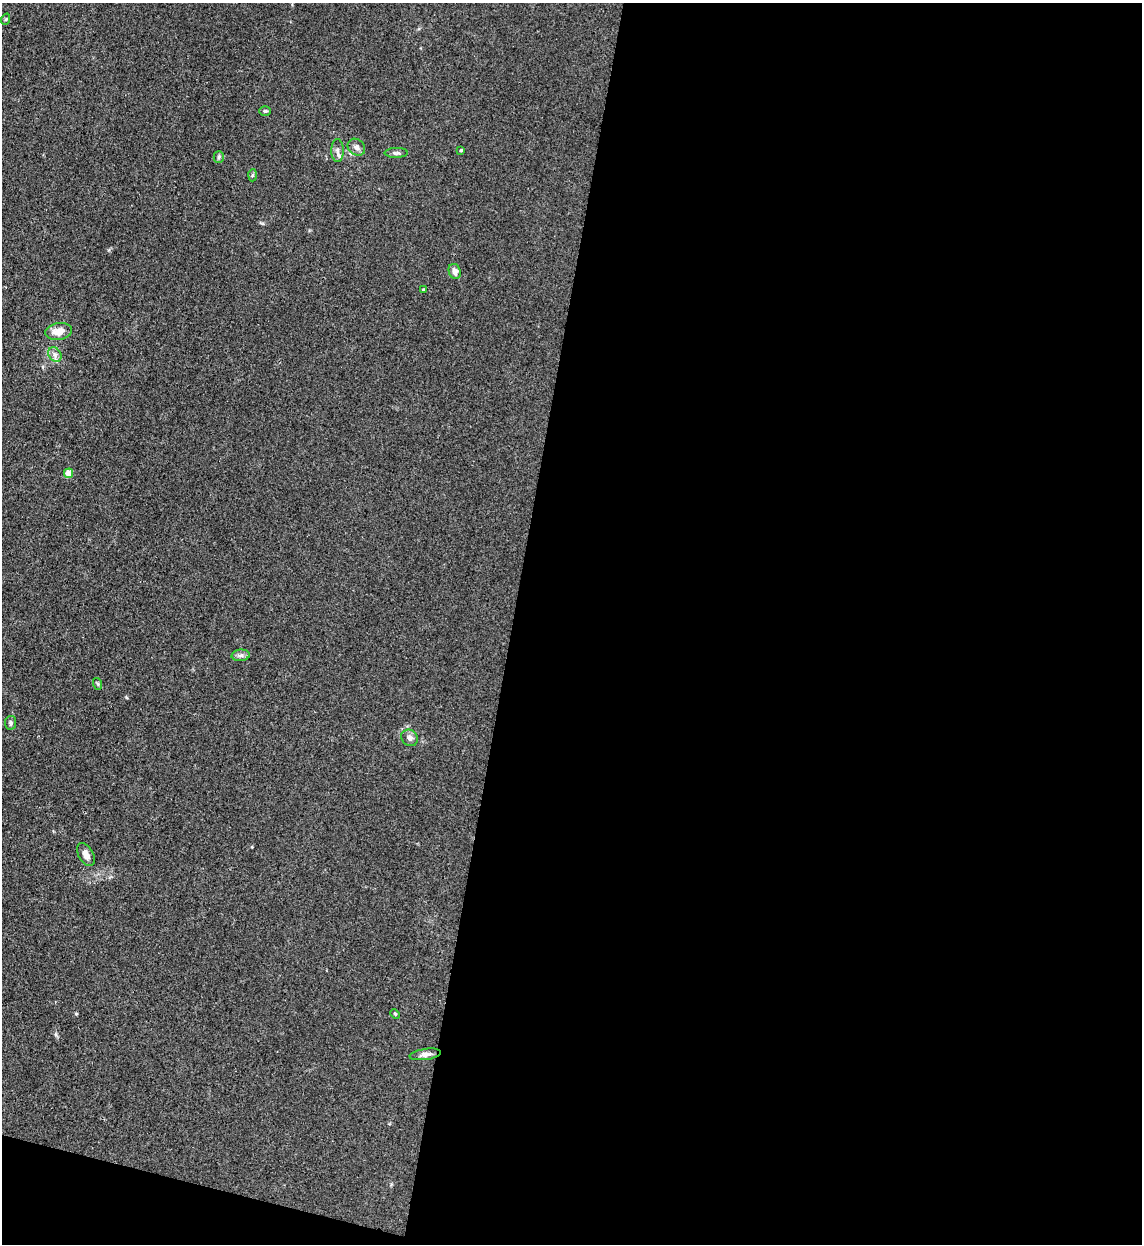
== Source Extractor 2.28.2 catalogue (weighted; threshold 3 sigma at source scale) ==
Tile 16 of 4 x 4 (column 4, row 4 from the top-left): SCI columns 3751-4890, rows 23-1264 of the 5101 x 5010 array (HDU 1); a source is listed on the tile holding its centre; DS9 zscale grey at full resolution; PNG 1144 x 1246 px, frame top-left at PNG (2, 3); each listed source drawn as its Kron ellipse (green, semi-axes under 4 px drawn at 4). Shown black and unused: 57% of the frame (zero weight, under 3 of 4 exposures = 7% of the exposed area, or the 3 px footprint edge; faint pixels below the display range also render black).
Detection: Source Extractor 2.28.2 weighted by HDU 2 'WHT'; one run over the whole footprint, this tile lists its part. Background 0.0807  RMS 0.011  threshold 0.0478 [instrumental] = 3 sigma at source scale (4.5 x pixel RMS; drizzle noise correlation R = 1.50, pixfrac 1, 0.05/0.05 arcsec/px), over >= 5 px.
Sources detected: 20; all 20 listed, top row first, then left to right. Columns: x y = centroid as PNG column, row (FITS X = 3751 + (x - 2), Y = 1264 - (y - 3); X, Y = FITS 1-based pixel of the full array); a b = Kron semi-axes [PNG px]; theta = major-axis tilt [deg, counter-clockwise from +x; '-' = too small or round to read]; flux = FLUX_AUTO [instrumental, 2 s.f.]
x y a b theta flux
6 19 6 3 71 1.2
265 111 6 5 - 1.8
356 147 9 7 -40 4.3
337 150 11 6 -89 4.4
461 150 3 3 - 1.3
396 153 11 5 1 2.8
219 157 5 5 - 1.6
252 175 6 4 87 1.4
455 271 8 6 -70 5.6
424 290 3 3 - 1.3
59 331 13 8 8 12
55 355 8 6 -56 3.8
68 473 4 4 - 18
241 655 9 5 6 3.2
98 684 6 4 -72 1.4
10 723 7 5 82 2.2
410 738 9 7 -43 3.9
86 854 12 7 -61 6.5
395 1014 5 4 - 1.1
425 1054 16 5 8 4.9